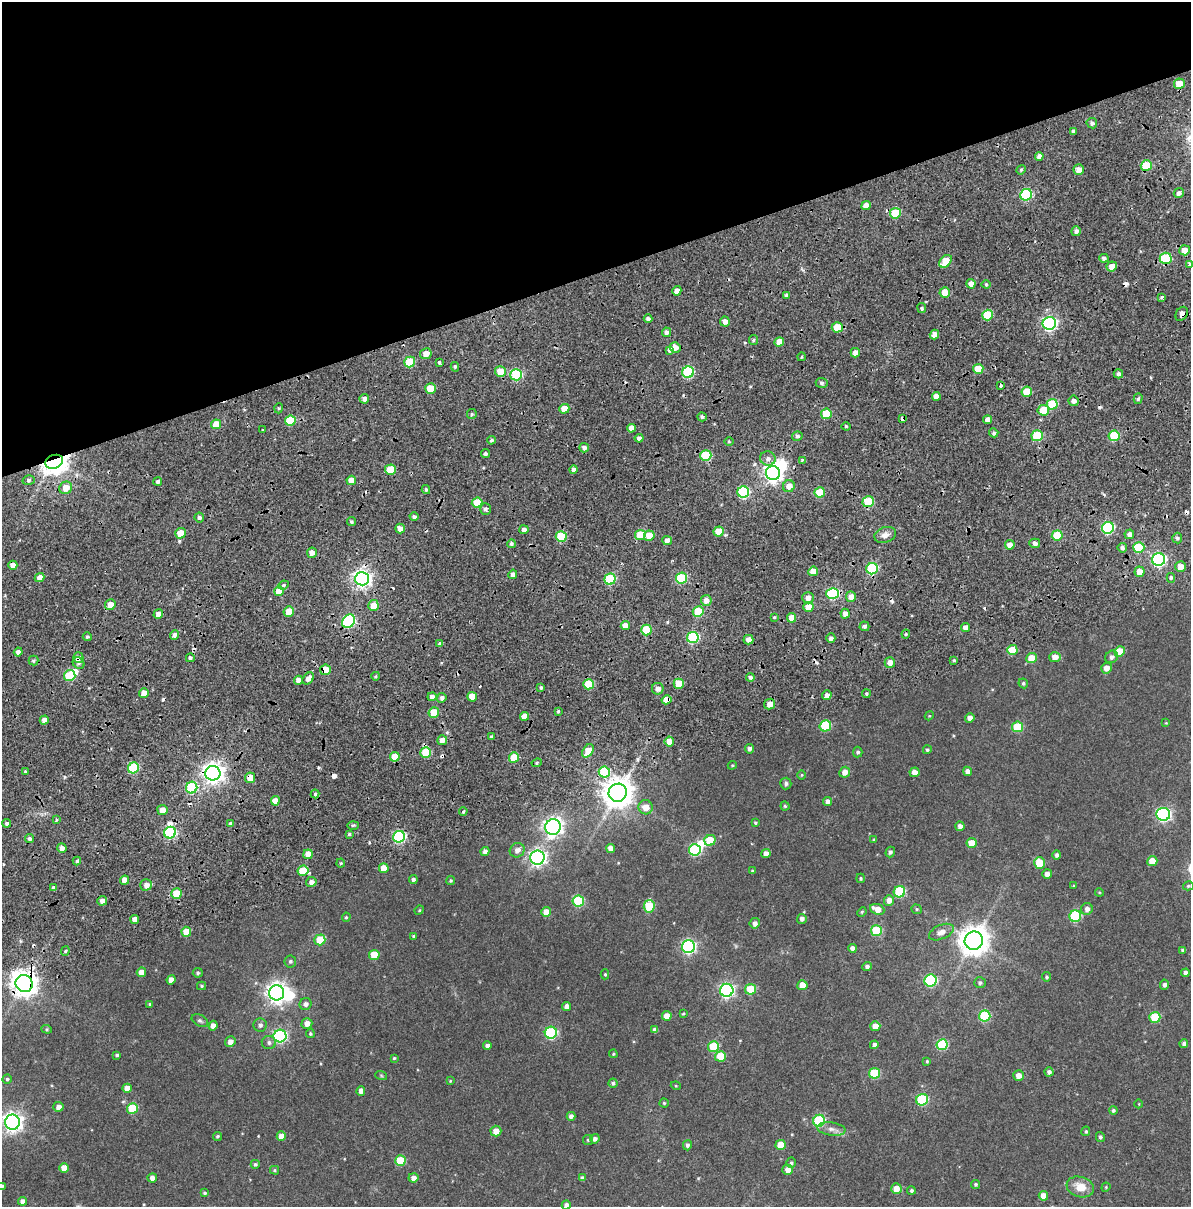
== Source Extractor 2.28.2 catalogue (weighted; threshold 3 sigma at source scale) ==
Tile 3 of 4 x 3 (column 3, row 1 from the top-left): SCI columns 2602-3790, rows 2568-3772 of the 5183 x 3931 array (HDU 1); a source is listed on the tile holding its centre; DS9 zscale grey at full resolution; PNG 1193 x 1209 px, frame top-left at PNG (2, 2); each listed source drawn as its Kron ellipse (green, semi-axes under 4 px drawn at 4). Shown black and unused: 23% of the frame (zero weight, under 2 of 4 exposures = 9% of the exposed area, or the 3 px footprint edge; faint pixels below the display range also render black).
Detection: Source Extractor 2.28.2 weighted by HDU 2 'WHT'; one run over the whole footprint, this tile lists its part. Background 0.0396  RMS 0.0085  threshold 0.0384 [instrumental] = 3 sigma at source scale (4.5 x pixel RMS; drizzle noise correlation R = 1.50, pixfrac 1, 0.0396/0.0396 arcsec/px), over >= 5 px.
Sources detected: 418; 1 too faint to see at this stretch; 4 inside a brighter object's white glare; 18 cosmic-ray / hot-pixel residue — neither listed nor drawn; the other 395 listed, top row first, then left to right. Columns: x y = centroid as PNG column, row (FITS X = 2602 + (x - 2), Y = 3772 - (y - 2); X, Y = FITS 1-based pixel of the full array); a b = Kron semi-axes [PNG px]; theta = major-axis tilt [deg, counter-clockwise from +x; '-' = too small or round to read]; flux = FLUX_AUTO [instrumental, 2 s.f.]
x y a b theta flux
1179 84 5 5 - 11
1092 123 5 5 - 1.9
1073 131 4 3 - 1.7
1039 156 4 4 - 3
1146 166 5 5 - 27
1021 170 5 4 - 1
1079 170 5 5 - 4.9
1179 193 5 4 - 3.1
1026 195 6 5 - 66
866 206 5 4 - 6.3
895 213 5 5 - 23
1076 231 5 5 - 2.4
1185 250 5 5 - 7.2
1104 258 5 4 - 2.1
1166 258 6 5 - 45
945 261 7 5 45 16
1189 264 3 3 - 5.8
1112 266 5 5 - 6.5
971 284 5 4 - 4.8
986 284 4 4 - 0.87
677 291 5 4 - 4.5
945 292 5 5 - 8.2
786 295 4 4 - 1.2
1162 297 3 3 - 3
922 308 5 4 - 1.7
1182 314 7 5 57 4.4
988 315 5 5 - 26
648 319 4 4 - 1.7
725 321 5 5 - 3
1049 323 6 6 - 170
837 327 5 5 - 18
666 332 5 4 - 2.3
934 334 5 4 - 4.1
753 340 5 4 - 1.1
779 342 5 4 - 6.5
675 347 5 5 - 4.7
670 350 4 3 - 6.3
855 353 5 4 - 4.5
426 354 6 5 - 6.1
801 357 4 3 - 0.66
410 362 5 5 - 27
439 362 3 3 - 3.1
455 367 5 4 - 1.2
978 369 5 5 - 14
500 372 5 5 - 11
688 372 6 5 - 64
1118 374 5 4 - 1.8
516 375 6 5 - 54
822 383 6 5 - 1.5
1000 386 4 3 - 7.6
430 389 5 5 - 17
1027 392 5 5 - 14
936 396 4 4 - 6
364 399 5 4 - 2.9
1138 399 5 4 - 1.4
1074 401 5 5 - 2.5
1052 404 5 5 - 27
279 408 5 3 - 0.73
564 409 5 4 - 10
1043 410 6 5 - 14
472 414 5 5 - 1.2
826 414 5 5 - 18
702 417 5 4 - 1.6
902 419 3 3 - 10
988 420 4 4 - 4.7
290 421 5 5 - 24
216 424 5 5 - 11
846 426 4 4 - 0.96
631 428 4 4 - 4.4
262 429 3 2 - 0.81
994 433 4 4 - 1.7
797 436 5 4 - 1.5
1037 436 5 5 - 32
1114 436 5 5 - 29
639 438 4 4 - 2.5
491 440 4 4 - 1.3
729 441 5 3 - 0.78
584 448 5 4 - 2.5
485 454 4 4 - 1.5
706 455 5 5 - 33
768 459 8 7 - 3
802 461 4 2 - 1
54 462 9 6 20 770
574 469 4 4 - 2.3
390 470 5 5 - 19
773 473 7 7 - 320
29 480 6 5 - 1.5
351 480 5 4 - 6.3
158 481 4 4 - 1.9
789 486 6 6 - 4.5
66 488 6 6 - 7.7
426 490 4 3 - 1.2
743 492 6 5 - 68
820 492 5 5 - 17
868 502 5 5 - 36
477 503 5 5 - 20
485 509 6 5 - 2.1
414 517 4 4 - 1.7
199 518 5 5 - 1.8
351 522 4 4 - 1.5
1108 528 6 6 - 60
400 529 5 4 - 4.9
524 530 4 4 - 3.1
719 532 5 5 - 14
180 533 5 5 - 11
1129 534 5 4 - 3.4
640 535 5 5 - 18
885 535 11 7 17 4
1057 535 5 5 - 21
561 536 5 5 - 32
649 536 5 5 - 11
1177 538 5 5 - 1.1
667 541 5 4 - 4
1035 543 5 4 - 2.6
511 544 4 4 - 1.6
1010 545 5 4 - 5.4
1139 547 5 5 - 28
1122 548 5 4 - 2.1
312 553 5 5 - 3.9
1159 559 6 6 - 140
13 565 4 4 - 4.7
1181 567 5 5 - 5.9
872 569 6 5 - 55
813 571 5 4 - 8.3
1139 572 5 5 - 6.1
513 574 5 4 - 3.4
40 578 5 4 - 4.6
682 578 5 5 - 46
1171 578 5 4 - 1.2
362 579 7 7 - 300
610 579 6 5 - 49
284 585 5 3 - 1.2
279 591 5 5 - 12
833 593 6 5 - 72
851 597 5 5 - 4.2
808 598 5 5 - 4
706 600 5 5 - 4.3
110 605 5 5 - 5.9
373 605 5 5 - 8.9
808 607 5 5 - 9.5
289 612 5 5 - 10
698 612 5 5 - 29
158 614 5 4 - 5.5
845 614 5 4 - 3.7
774 617 4 3 - 0.68
791 618 5 4 - 6.3
349 621 7 6 - 78
625 626 4 4 - 6.8
864 626 5 5 - 1.8
965 628 4 4 - 4.3
646 630 5 5 - 29
906 634 4 4 - 0.91
174 635 5 4 - 2.8
87 637 5 4 - 1.1
693 638 6 5 - 65
831 638 5 4 - 2.3
748 640 5 5 - 4.6
440 644 4 3 - 2.9
1012 650 5 5 - 11
18 652 4 4 - 3.2
1120 652 5 5 - 13
1055 657 6 5 - 5.7
1112 657 7 6 - 2.4
78 658 5 5 - 3.9
190 658 4 4 - 1.7
1032 658 5 5 - 13
954 660 4 4 - 0.97
33 661 5 5 - 1.4
890 662 5 5 - 4.8
79 663 6 5 - 1.6
1106 668 5 5 - 4.5
325 670 5 5 - 10
70 676 6 5 - 38
376 676 4 3 - 0.79
750 677 4 4 - 1.5
308 678 7 5 48 4.4
298 680 4 4 - 4.9
1023 683 5 4 - 1.1
589 684 5 5 - 25
679 684 5 5 - 17
541 688 4 3 - 1.3
658 689 6 6 - 3
144 693 5 4 - 6.6
866 694 4 4 - 1.1
827 695 5 4 - 3.7
432 697 4 4 - 2.7
472 697 5 5 - 11
442 698 5 4 - 2.1
666 700 5 4 - 8.5
770 704 6 5 - 5.2
558 711 3 3 - 0.79
434 712 5 5 - 12
524 716 4 4 - 6
929 716 5 3 - 0.57
970 718 5 4 - 3.5
44 720 5 4 - 3.7
1166 723 4 3 - 0.55
825 726 6 5 - 38
1017 727 5 5 - 26
491 737 4 3 - 0.8
442 740 5 5 - 5.2
669 742 5 4 - 6.8
750 749 5 4 - 2
927 750 4 4 - 1.1
588 751 7 5 56 11
426 752 5 5 - 28
858 752 5 5 - 1.3
395 757 5 5 - 12
514 757 5 5 - 16
537 763 5 4 - 1.1
732 765 4 4 - 0.67
133 768 5 5 - 45
25 771 3 3 - 0.86
967 771 4 4 - 2.9
604 772 5 5 - 34
845 772 5 5 - 4.3
915 772 5 5 - 3.9
213 773 7 7 - 470
802 775 5 3 - 0.58
250 778 5 5 - 7.7
786 784 6 5 - 1.6
192 788 6 5 - 58
618 793 9 9 - 1100
315 794 4 4 - 1.2
275 801 4 4 - 6.3
828 801 4 4 - 2.9
785 806 4 4 - 0.87
646 807 7 7 - 6.8
162 810 5 5 - 5.3
463 811 4 3 - 0.96
1163 814 7 6 - 130
56 820 4 2 - 0.86
6 823 4 4 - 1.6
755 823 3 3 - 0.85
231 824 4 4 - 1.7
353 825 5 3 - 0.9
960 826 5 4 - 3
553 827 8 7 - 310
170 833 6 5 - 72
349 834 4 3 - 0.91
399 837 6 5 - 76
30 839 4 4 - 1.7
710 840 6 5 - 16
874 840 4 3 - 0.66
972 843 5 5 - 11
62 848 5 4 - 3.4
611 848 4 4 - 4.7
517 850 7 7 - 3.6
695 850 6 6 - 59
485 851 4 4 - 2.6
890 852 5 4 - 1.5
308 854 5 4 - 8.1
766 854 4 4 - 4.1
1057 855 5 4 - 1.8
537 858 7 7 - 230
77 861 4 4 - 1.2
1152 861 5 5 - 9.2
341 863 4 4 - 0.91
1039 863 6 5 - 19
384 868 5 5 - 8.2
303 871 5 5 - 20
752 871 4 3 - 0.8
1047 874 5 4 - 3.3
861 878 4 4 - 1
125 880 5 4 - 6.5
413 880 4 4 - 1.8
451 881 4 4 - 0.98
311 882 5 5 - 3.2
146 885 6 5 - 4.5
1074 886 4 3 - 0.65
1188 886 5 4 - 0.93
54 888 4 3 - 9.5
899 892 6 5 - 42
1099 892 4 3 - 0.56
176 894 5 5 - 18
889 900 5 5 - 3.9
102 901 5 4 - 3.5
578 901 6 5 - 45
649 906 6 5 - 30
877 909 7 5 -23 7.4
917 909 5 4 - 0.91
1087 909 6 6 - 3
419 910 5 4 - 0.76
546 912 5 5 - 6.4
862 912 5 4 - 0.82
1075 916 6 5 - 46
346 917 5 4 - 0.71
135 919 4 4 - 4.8
802 919 5 5 - 2.4
755 923 5 5 - 2.9
876 931 5 5 - 36
186 932 5 5 - 10
941 932 13 7 24 4.9
414 936 4 3 - 0.85
320 940 5 5 - 22
974 941 9 9 - 950
688 947 6 6 - 130
852 948 4 4 - 2.9
1183 950 4 3 - 1.3
65 951 5 4 - 0.96
374 955 5 5 - 15
290 961 6 6 - 1.6
867 966 5 4 - 1.9
141 972 5 4 - 5.3
198 973 5 5 - 1.2
1185 973 4 4 - 2.4
605 974 5 4 - 0.86
1047 977 4 4 - 1
171 980 5 4 - 4.8
931 980 6 6 - 62
24 983 9 8 - 730
980 983 6 5 - 1.4
802 985 5 5 - 9.5
1165 985 5 4 - 1.7
202 986 4 4 - 0.85
751 989 5 5 - 22
727 990 6 6 - 150
277 993 7 7 - 400
150 1004 4 3 - 0.8
306 1004 6 6 - 2.4
567 1006 4 4 - 3.1
683 1013 3 3 - 0.68
667 1016 5 5 - 4.8
985 1016 6 5 - 41
1155 1017 5 5 - 27
200 1021 9 5 -28 1.6
307 1023 5 5 - 4.3
260 1025 6 6 - 2.1
213 1026 5 4 - 3.5
875 1026 5 5 - 6
47 1029 5 4 - 0.78
655 1030 4 4 - 2.8
551 1033 6 6 - 70
310 1034 4 4 - 0.96
280 1036 6 6 - 100
230 1042 5 5 - 3.8
269 1042 7 6 - 1.9
1184 1043 4 4 - 1.9
874 1045 4 4 - 2.6
942 1045 6 5 - 42
487 1046 4 4 - 2.3
713 1046 5 5 - 28
613 1054 4 4 - 0.7
117 1055 4 3 - 1
720 1056 5 5 - 17
394 1058 4 4 - 0.82
927 1061 3 3 - 0.7
1049 1072 4 4 - 2
875 1073 5 5 - 31
381 1075 6 4 -20 0.75
1019 1076 5 5 - 4.8
7 1079 4 4 - 1
450 1081 4 3 - 0.63
613 1083 4 4 - 1.2
676 1086 5 3 - 0.53
127 1088 5 4 - 5.5
361 1091 4 4 - 3.3
922 1100 6 5 - 50
664 1103 4 4 - 0.78
1139 1104 4 3 - 0.42
58 1107 5 5 - 3.3
132 1108 5 5 - 27
1113 1110 4 4 - 1.2
571 1116 4 4 - 2.6
819 1121 6 6 - 52
12 1122 7 7 - 360
831 1129 14 6 -7 3.8
496 1131 5 5 - 5.8
1086 1131 5 4 - 0.99
217 1136 5 4 - 1.1
281 1136 5 4 - 5
1100 1137 5 4 - 1.3
595 1139 5 4 - 2.1
588 1140 5 5 - 0.86
687 1145 5 4 - 1.6
781 1145 5 5 - 11
400 1161 5 5 - 21
791 1163 5 4 - 1.1
255 1164 4 4 - 1.1
64 1168 5 5 - 8.6
274 1170 4 3 - 0.77
788 1170 5 5 - 5.2
152 1178 5 4 - 3.3
413 1178 5 4 - 3.5
582 1178 4 4 - 1.7
976 1184 5 4 - 0.99
2 1186 4 3 - 1.3
1080 1187 14 10 -17 9.7
1106 1187 5 3 - 0.6
896 1189 5 5 - 7
911 1190 4 4 - 1.2
204 1193 4 3 - 0.97
1043 1196 5 4 - 6.3
22 1201 4 4 - 2.8
566 1205 4 4 - 2.3
Overlapping masked pixels (flux is a lower limit): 16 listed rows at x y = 1166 258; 1182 314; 837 327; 1000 386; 902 419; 54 462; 640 535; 833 593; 349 621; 78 658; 325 670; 666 700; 213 773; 250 778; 54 888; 24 983
Isophote crosses this tile's border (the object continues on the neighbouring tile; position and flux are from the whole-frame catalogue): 4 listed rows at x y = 1189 264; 12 1122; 2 1186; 566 1205